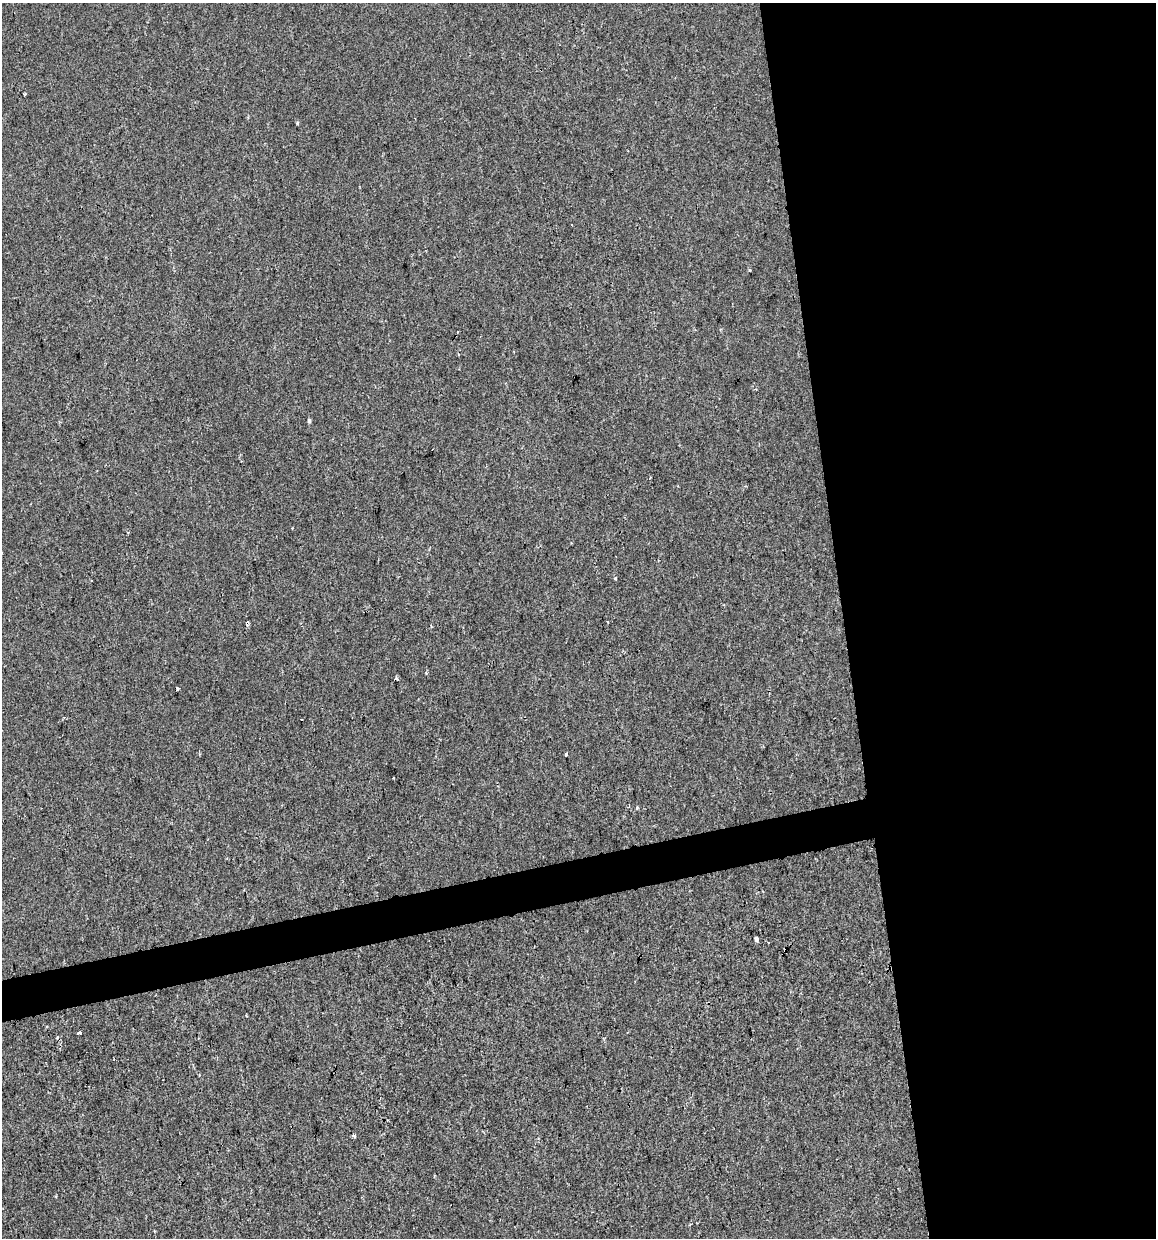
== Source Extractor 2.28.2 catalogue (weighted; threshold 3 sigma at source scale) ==
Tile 8 of 4 x 4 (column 4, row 2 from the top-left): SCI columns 3493-4646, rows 2473-3708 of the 4724 x 4944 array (HDU 1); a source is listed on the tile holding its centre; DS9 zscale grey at full resolution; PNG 1158 x 1240 px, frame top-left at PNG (2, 3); no overlay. Shown black and unused: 30% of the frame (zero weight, under 2 of 3 exposures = <1% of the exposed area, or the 3 px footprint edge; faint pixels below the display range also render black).
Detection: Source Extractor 2.28.2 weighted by HDU 2 'WHT'; one run over the whole footprint, this tile lists its part. Background -8.66e-04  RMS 0.0043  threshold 0.0192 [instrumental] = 3 sigma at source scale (4.5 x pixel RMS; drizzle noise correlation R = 1.50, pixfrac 1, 0.0396/0.0396 arcsec/px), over >= 5 px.
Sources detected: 18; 5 cosmic-ray / hot-pixel residue — not listed; the other 13 listed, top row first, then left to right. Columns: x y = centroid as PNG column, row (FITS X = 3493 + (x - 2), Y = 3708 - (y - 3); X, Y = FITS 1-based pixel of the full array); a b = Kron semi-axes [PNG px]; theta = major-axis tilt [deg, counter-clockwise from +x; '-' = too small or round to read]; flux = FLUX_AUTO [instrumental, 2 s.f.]
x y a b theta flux
25 94 3 3 - 0.42
297 123 4 4 - 0.44
309 421 5 4 - 0.86
615 578 3 3 - 0.94
91 580 2 2 - 0.35
247 623 4 4 - 3.6
396 679 4 3 - 1.5
566 754 3 3 - 1.1
637 808 3 3 - 0.83
756 939 4 3 - 2.4
785 950 3 3 - 4
79 1033 4 3 - 1.4
354 1136 4 3 - 1.2
Overlapping masked pixels (flux is a lower limit): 2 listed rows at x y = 247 623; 785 950